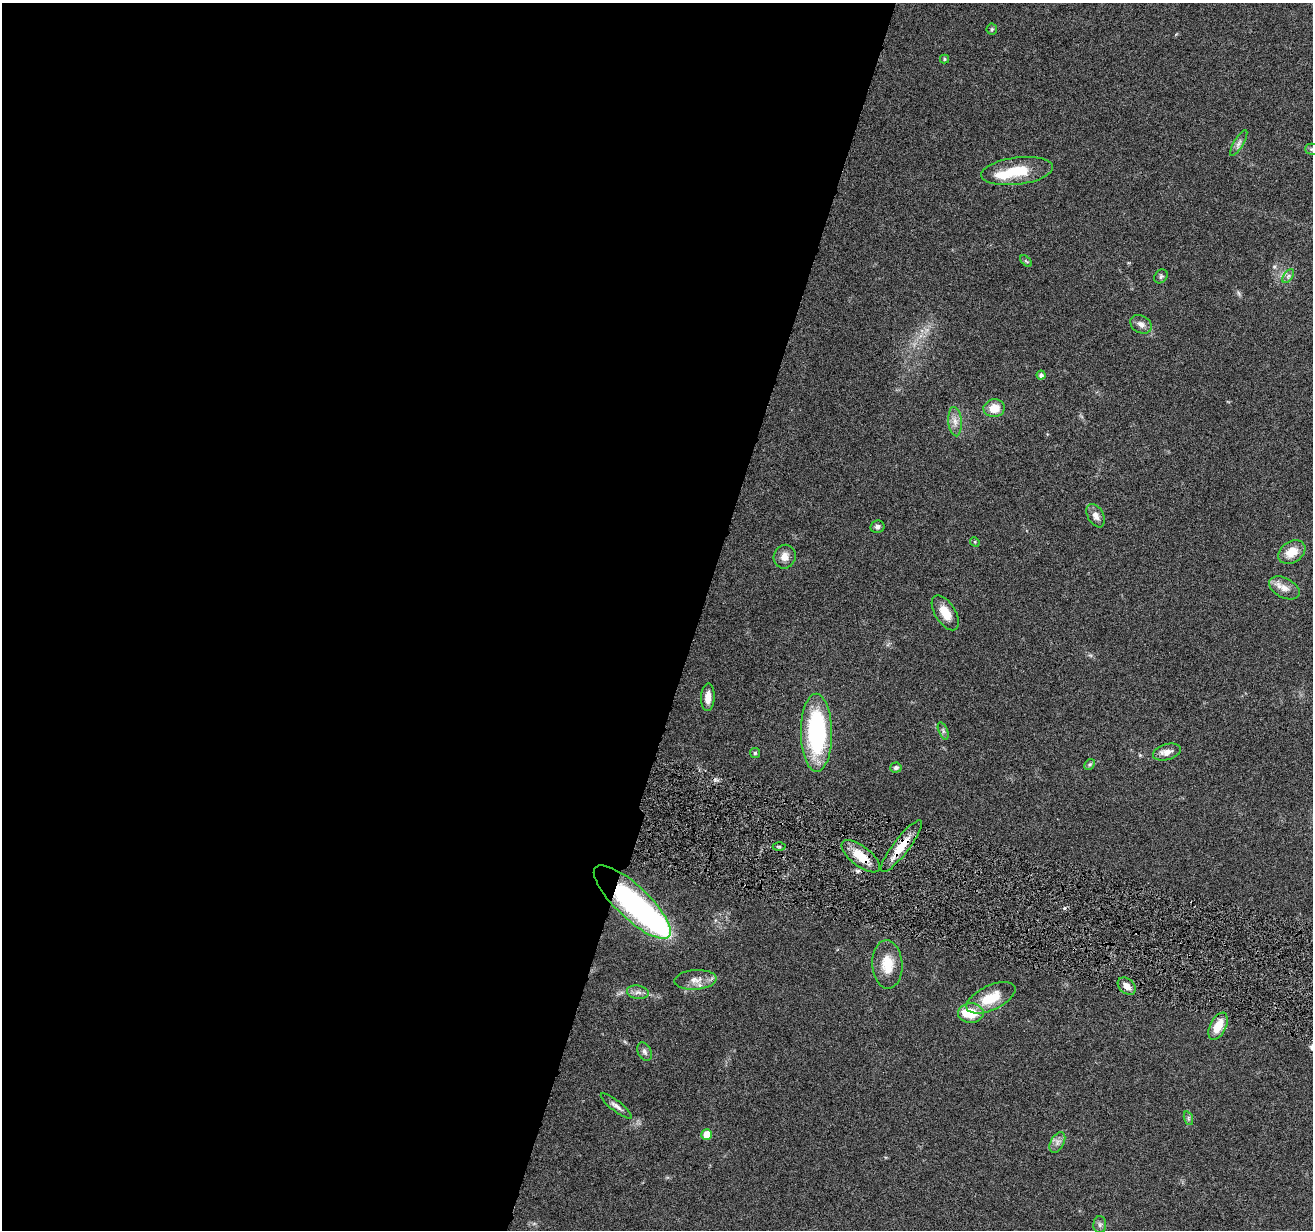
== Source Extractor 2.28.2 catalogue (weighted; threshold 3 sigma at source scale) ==
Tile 5 of 4 x 4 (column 1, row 2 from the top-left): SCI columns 3-1313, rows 2713-3940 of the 5245 x 5297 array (HDU 1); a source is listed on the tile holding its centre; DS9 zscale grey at full resolution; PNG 1315 x 1232 px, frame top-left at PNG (2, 3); each listed source drawn as its Kron ellipse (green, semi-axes under 4 px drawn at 4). Shown black and unused: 53% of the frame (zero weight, under 4 of 8 exposures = <1% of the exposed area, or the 3 px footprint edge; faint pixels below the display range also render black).
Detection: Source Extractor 2.28.2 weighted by HDU 2 'WHT'; one run over the whole footprint, this tile lists its part. Background 0.0614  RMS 0.0042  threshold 0.0171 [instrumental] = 3 sigma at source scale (4.09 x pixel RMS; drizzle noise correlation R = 1.36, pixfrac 0.8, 0.05/0.05 arcsec/px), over >= 5 px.
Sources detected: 46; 3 inside a brighter object's white glare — neither listed nor drawn; the other 43 listed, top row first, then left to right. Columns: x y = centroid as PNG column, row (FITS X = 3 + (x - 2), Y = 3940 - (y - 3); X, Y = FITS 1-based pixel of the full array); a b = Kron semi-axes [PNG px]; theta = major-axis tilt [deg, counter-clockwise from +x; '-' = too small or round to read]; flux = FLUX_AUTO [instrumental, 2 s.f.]
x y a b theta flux
992 29 5 5 - 0.55
944 59 4 4 - 0.51
1239 143 15 4 59 1.5
1311 149 6 5 - 0.77
1017 171 36 13 7 13
1026 261 7 4 -44 0.54
1161 276 8 6 43 0.87
1288 276 8 4 53 0.99
1141 324 11 8 -30 2.1
1041 375 4 4 - 1.3
994 408 10 9 - 6
955 422 15 6 -85 2.6
1096 516 12 8 -62 2.5
877 527 7 6 - 1.1
975 542 5 4 - 0.44
1292 552 15 10 33 6
785 557 12 11 - 3.3
1284 588 16 9 -28 3.5
945 613 20 10 -58 6.2
708 697 14 7 87 3.8
943 731 9 4 -68 0.85
816 733 39 15 -90 47
1167 752 14 8 16 3
755 753 5 5 - 0.63
1090 764 6 4 44 0.7
896 767 6 5 - 1.1
901 846 32 8 53 9
779 847 6 4 -1 0.55
861 856 23 10 -38 8.2
632 902 50 16 -44 83
887 964 24 15 -87 8.8
695 980 21 10 4 4.2
1127 986 10 7 -42 2.9
638 992 11 6 -9 1.8
991 998 26 12 25 11
971 1013 12 10 0 11
1218 1026 15 8 63 7
644 1052 10 6 -65 1.3
616 1106 19 5 -38 1.9
1188 1118 7 4 -72 0.81
707 1134 5 5 - 6.1
1057 1143 11 6 61 1.8
1100 1225 8 6 89 1.1
Overlapping masked pixels (flux is a lower limit): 3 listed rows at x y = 901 846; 861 856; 632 902
Isophote crosses this tile's border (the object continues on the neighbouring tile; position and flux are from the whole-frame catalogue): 1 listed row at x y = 1311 149